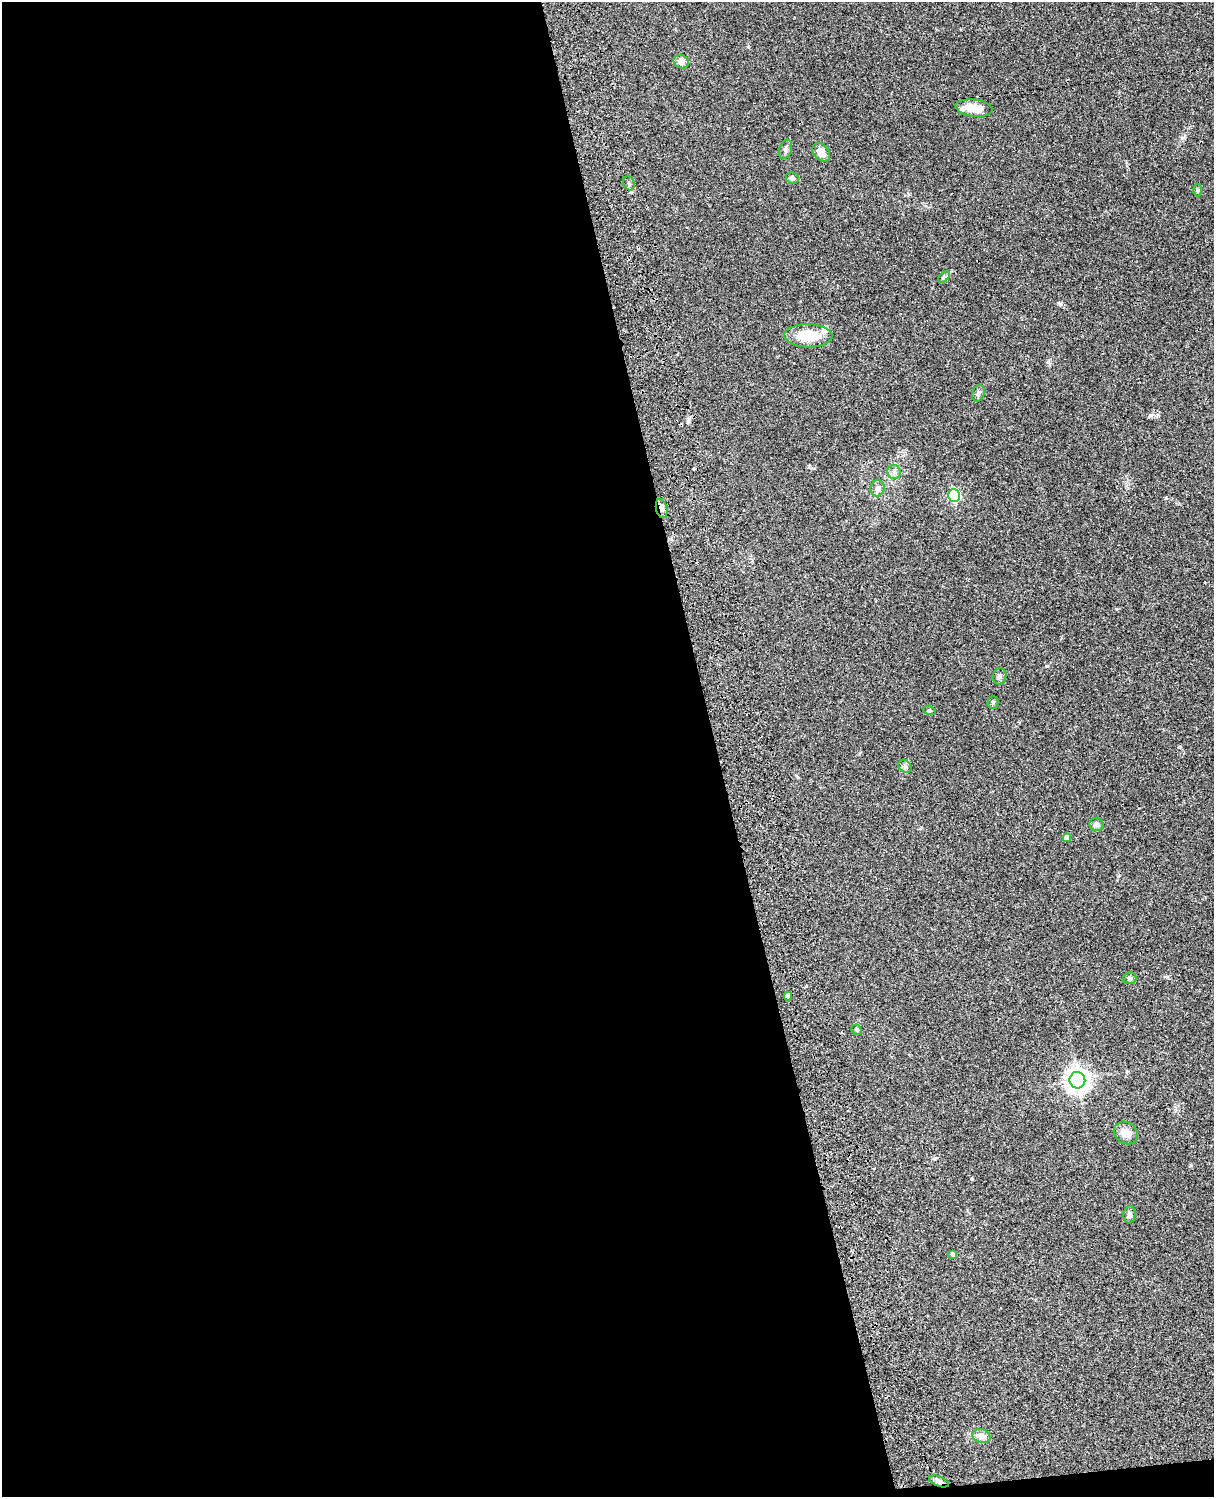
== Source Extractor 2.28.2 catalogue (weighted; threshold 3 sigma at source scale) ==
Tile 9 of 4 x 3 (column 1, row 3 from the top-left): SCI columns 122-1333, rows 278-1772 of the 5088 x 4927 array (HDU 1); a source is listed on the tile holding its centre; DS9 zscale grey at full resolution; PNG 1216 x 1499 px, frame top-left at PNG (2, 2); each listed source drawn as its Kron ellipse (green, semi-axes under 4 px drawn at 4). Shown black and unused: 59% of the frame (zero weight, under 3 of 4 exposures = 6% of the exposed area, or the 3 px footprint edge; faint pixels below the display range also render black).
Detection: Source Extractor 2.28.2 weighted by HDU 2 'WHT'; one run over the whole footprint, this tile lists its part. Background 0.0821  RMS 0.006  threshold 0.0271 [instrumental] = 3 sigma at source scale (4.5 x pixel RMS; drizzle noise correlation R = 1.50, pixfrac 1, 0.05/0.05 arcsec/px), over >= 5 px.
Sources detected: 30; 1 inside a brighter listed object's ellipse — not listed separately; the other 29 listed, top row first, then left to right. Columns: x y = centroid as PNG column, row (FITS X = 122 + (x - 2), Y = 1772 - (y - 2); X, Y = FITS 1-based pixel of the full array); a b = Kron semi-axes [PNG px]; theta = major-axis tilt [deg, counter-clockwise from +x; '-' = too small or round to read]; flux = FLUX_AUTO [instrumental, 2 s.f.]
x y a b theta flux
681 62 8 6 -24 3.3
974 108 19 8 -6 10
786 149 10 6 72 1.8
821 152 10 7 -51 5.6
792 178 7 5 -36 1.7
629 183 7 5 -69 1.4
1198 190 6 4 -90 0.81
944 277 7 4 45 0.99
808 336 24 11 -1 16
978 393 8 6 68 1.6
894 472 7 7 - 1.8
877 488 8 7 - 2.3
954 496 6 6 - 63
662 509 10 5 -78 2.5
999 676 8 6 76 1.7
993 702 6 5 - 1.1
929 710 6 4 -16 0.8
905 766 7 6 - 1.3
1097 824 7 6 - 1.9
1067 838 4 4 - 3.9
1130 978 7 6 - 1.2
788 996 4 4 - 2.8
857 1030 6 4 -44 0.72
1077 1080 8 8 - 450
1126 1133 13 10 -37 5.7
1129 1215 8 6 82 1.8
953 1254 4 3 - 1.4
981 1436 9 7 -15 2.4
939 1481 10 5 -21 2.2
Overlapping masked pixels (flux is a lower limit): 2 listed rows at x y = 662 509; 939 1481
Unlisted compact peaks at least as high as the median listed source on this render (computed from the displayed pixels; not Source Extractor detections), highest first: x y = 1060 304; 972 1179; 1150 415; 1046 666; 748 47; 1182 138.